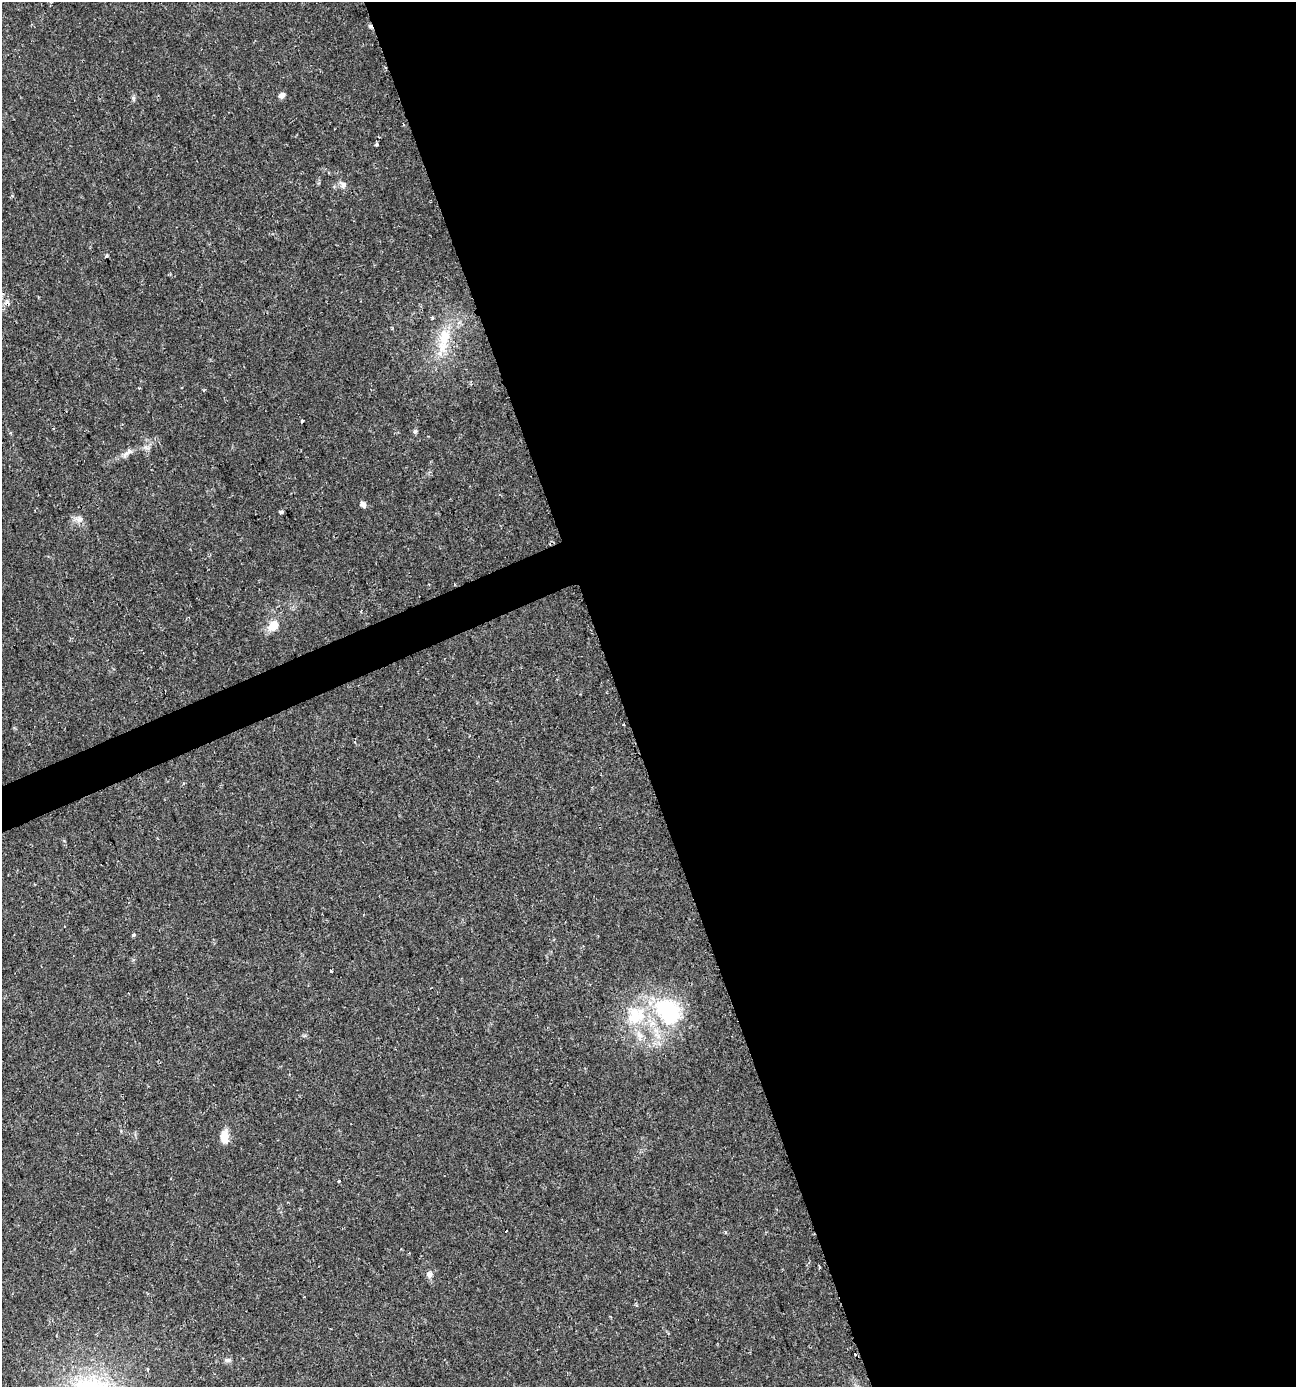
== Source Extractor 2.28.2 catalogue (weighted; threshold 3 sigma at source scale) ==
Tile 8 of 4 x 4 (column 4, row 2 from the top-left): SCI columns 4018-5311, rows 2769-4153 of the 5391 x 5539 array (HDU 1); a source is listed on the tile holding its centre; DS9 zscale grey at full resolution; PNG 1298 x 1389 px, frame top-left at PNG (2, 2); no overlay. Shown black and unused: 54% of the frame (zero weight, under 2 of 3 exposures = <1% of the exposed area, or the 3 px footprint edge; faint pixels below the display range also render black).
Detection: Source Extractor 2.28.2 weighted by HDU 2 'WHT'; one run over the whole footprint, this tile lists its part. Background 0.0335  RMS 0.0032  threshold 0.0146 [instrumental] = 3 sigma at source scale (4.5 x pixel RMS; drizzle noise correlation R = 1.50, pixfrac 1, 0.0396/0.0396 arcsec/px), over >= 5 px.
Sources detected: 31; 2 cosmic-ray / hot-pixel residue — not listed; the other 29 listed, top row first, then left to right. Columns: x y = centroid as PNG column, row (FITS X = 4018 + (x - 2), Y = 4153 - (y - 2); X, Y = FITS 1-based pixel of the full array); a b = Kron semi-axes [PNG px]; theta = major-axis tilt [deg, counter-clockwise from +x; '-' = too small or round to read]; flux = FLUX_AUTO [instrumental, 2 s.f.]
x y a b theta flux
282 95 7 6 - 1.3
133 98 6 6 - 0.62
403 124 4 3 - 0.6
377 145 4 4 - 0.52
343 185 9 9 - 1.5
107 255 4 4 - 0.38
7 303 6 6 - 1.4
432 317 4 3 - 0.48
444 339 43 14 79 12
302 421 3 2 - 0.36
415 431 6 5 - 0.63
125 454 12 7 46 1.7
363 504 7 6 - 1.3
281 512 4 3 - 1.5
79 519 10 8 36 1.7
361 611 4 3 - 0.34
273 626 12 9 49 4.9
133 935 3 3 - 1.3
331 971 3 3 - 0.92
668 1011 36 27 -54 31
635 1018 39 24 85 18
224 1136 18 10 87 3.3
339 1181 3 3 - 0.29
506 1231 3 3 - 8
725 1232 4 4 - 0.4
429 1274 8 7 - 1.4
855 1354 3 2 - 0.7
228 1360 9 5 8 0.89
148 1369 3 3 - 0.39
Overlapping masked pixels (flux is a lower limit): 2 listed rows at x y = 7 303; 855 1354
Isophote crosses this tile's border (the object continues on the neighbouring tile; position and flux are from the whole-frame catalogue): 1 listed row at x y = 7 303